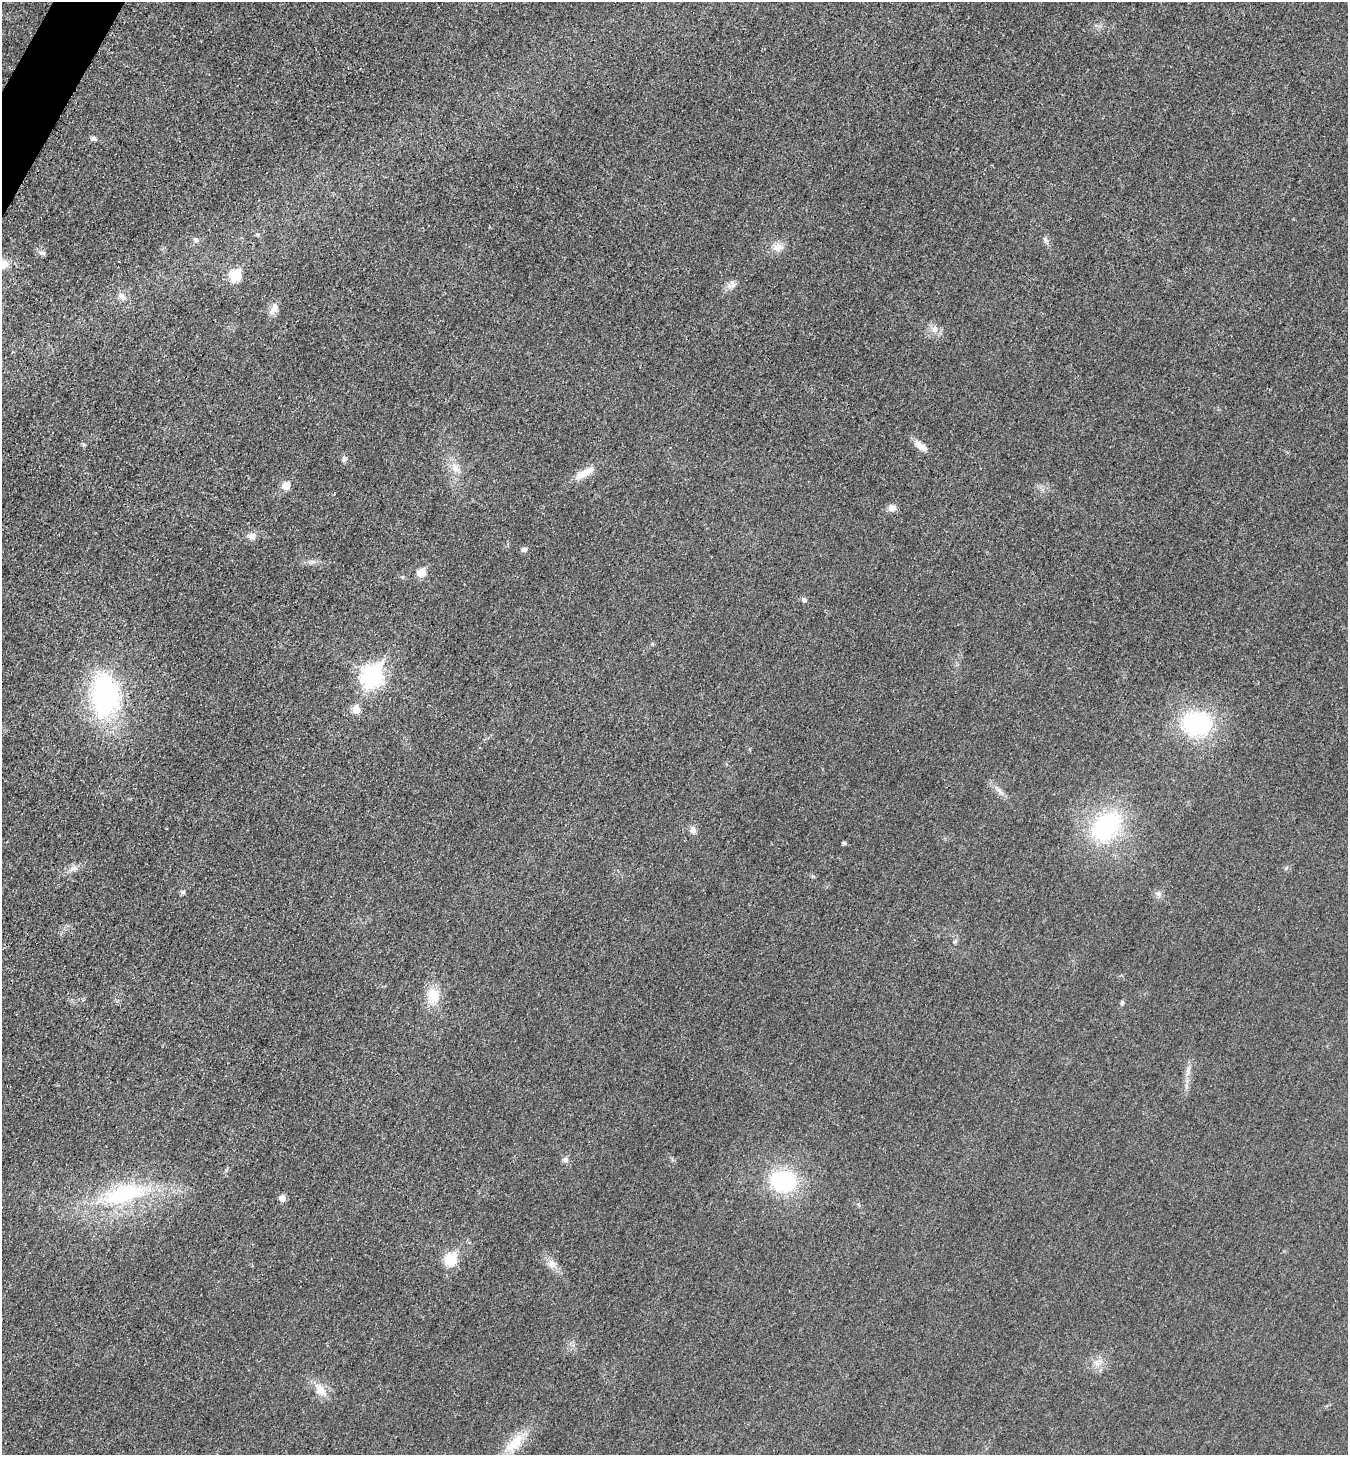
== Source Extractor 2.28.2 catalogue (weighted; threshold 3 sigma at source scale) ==
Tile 11 of 4 x 4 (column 3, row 3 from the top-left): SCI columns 2849-4194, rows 1467-2919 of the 5843 x 5836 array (HDU 1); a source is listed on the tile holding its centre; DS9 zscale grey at full resolution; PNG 1350 x 1457 px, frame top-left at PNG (2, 2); no overlay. Shown black and unused: <1% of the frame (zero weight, under 3 of 4 exposures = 1% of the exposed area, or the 3 px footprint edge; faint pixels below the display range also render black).
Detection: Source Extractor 2.28.2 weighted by HDU 2 'WHT'; one run over the whole footprint, this tile lists its part. Background 0.018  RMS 0.0053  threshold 0.0239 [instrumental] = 3 sigma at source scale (4.5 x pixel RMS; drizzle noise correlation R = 1.50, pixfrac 1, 0.05/0.05 arcsec/px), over >= 5 px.
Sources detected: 46; all 46 listed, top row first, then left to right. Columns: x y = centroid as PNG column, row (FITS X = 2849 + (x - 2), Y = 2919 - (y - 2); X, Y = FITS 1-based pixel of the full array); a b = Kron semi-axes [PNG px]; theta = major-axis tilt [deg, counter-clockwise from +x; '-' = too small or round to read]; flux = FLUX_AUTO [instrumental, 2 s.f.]
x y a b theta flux
93 139 8 6 -8 1.4
257 234 6 5 - 1
196 240 8 6 -43 1.6
1046 240 10 6 -62 1.7
778 247 15 11 16 4.7
42 253 9 6 -24 1.8
3 264 13 10 31 5.2
235 276 7 6 - 33
732 285 12 9 23 3
122 296 12 8 -39 2.9
274 309 18 8 59 4
934 328 9 7 71 2.5
920 446 18 7 -39 5.1
344 458 7 4 -71 1.1
455 468 16 10 -56 5.6
585 473 31 9 31 7.3
286 486 6 6 - 9.7
892 508 11 8 17 2.8
252 536 9 8 - 3.3
524 549 5 5 - 2
421 573 6 6 - 11
804 600 8 5 -37 1.2
372 676 10 8 55 240
105 696 50 29 -89 93
356 710 8 8 - 5
1196 724 26 21 -2 62
999 791 13 3 -45 2
1106 826 40 26 46 58
693 830 10 8 -71 2.4
844 843 4 4 - 1.2
73 868 12 6 24 2.8
1286 868 6 3 71 0.65
183 892 5 5 - 0.99
1159 894 10 7 -64 1.9
433 996 21 17 -83 11
1122 1003 6 5 - 0.88
1188 1069 9 4 81 1.8
565 1160 8 6 -18 1.8
783 1181 23 19 -12 51
123 1195 62 25 15 58
282 1198 7 7 - 2.8
451 1259 7 6 - 40
552 1264 12 10 -73 3.8
1097 1363 10 7 -45 3.2
320 1390 19 11 -50 7.3
515 1443 34 15 47 15
Isophote crosses this tile's border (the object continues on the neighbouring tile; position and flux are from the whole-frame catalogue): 1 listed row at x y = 3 264